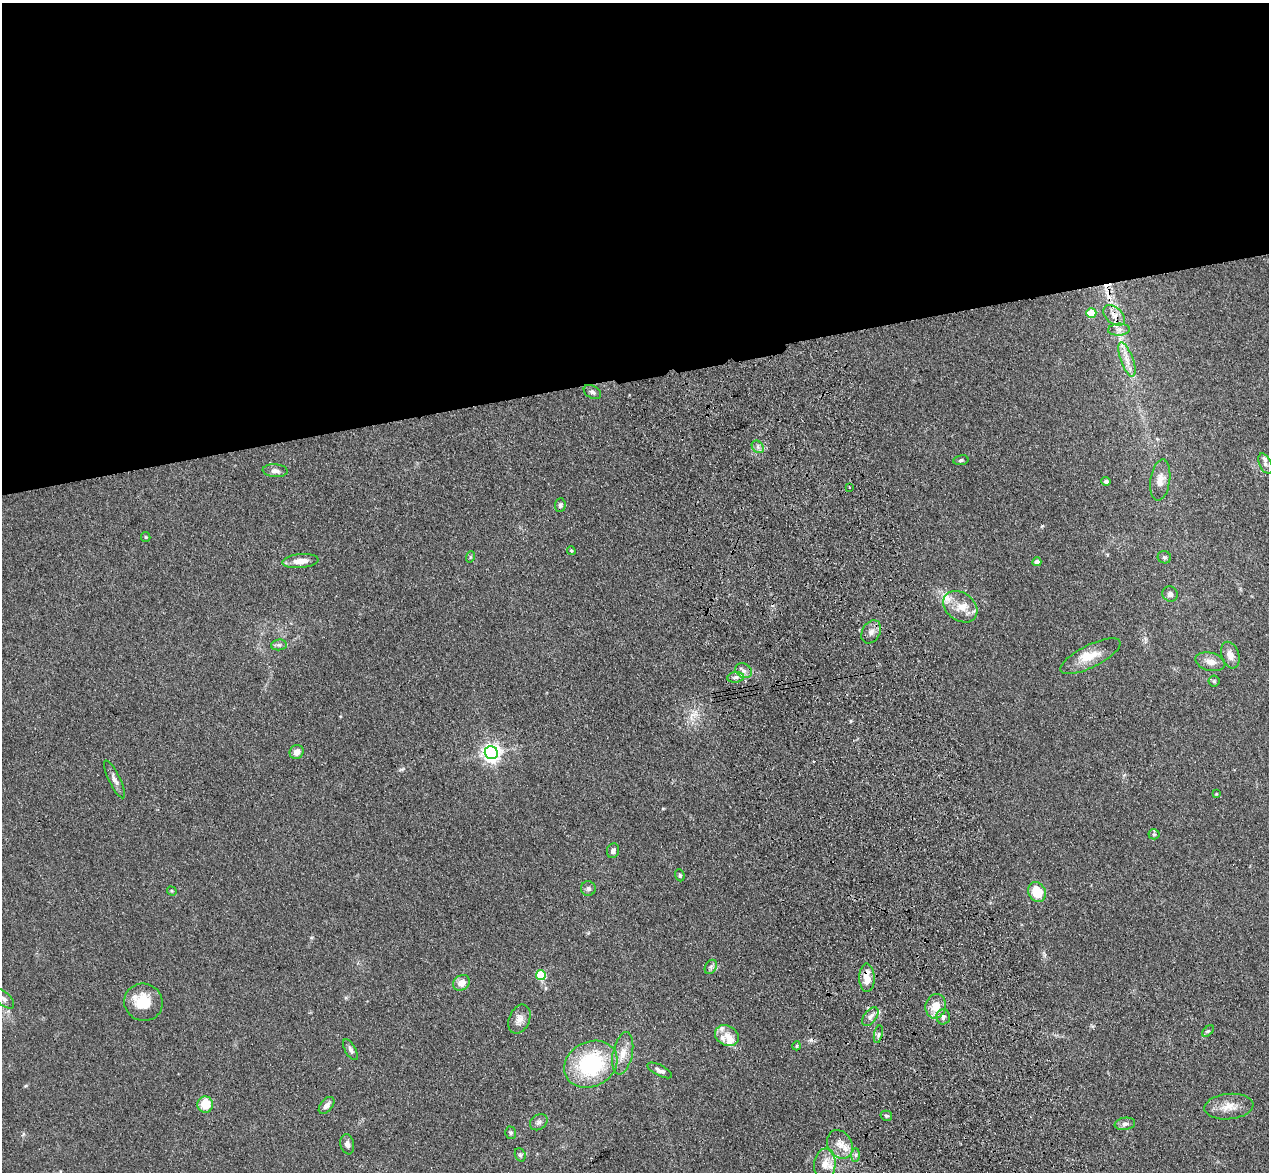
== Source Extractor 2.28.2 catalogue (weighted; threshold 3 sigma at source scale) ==
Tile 2 of 4 x 4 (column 2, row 1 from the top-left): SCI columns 1383-2649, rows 3694-4863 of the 5298 x 5161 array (HDU 1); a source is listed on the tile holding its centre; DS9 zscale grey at full resolution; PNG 1271 x 1174 px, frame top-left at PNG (2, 3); each listed source drawn as its Kron ellipse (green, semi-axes under 4 px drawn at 4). Shown black and unused: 32% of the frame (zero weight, under 3 of 4 exposures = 6% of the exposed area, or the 3 px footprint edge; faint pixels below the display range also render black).
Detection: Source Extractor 2.28.2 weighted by HDU 2 'WHT'; one run over the whole footprint, this tile lists its part. Background 0.0711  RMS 0.0063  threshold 0.0283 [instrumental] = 3 sigma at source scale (4.5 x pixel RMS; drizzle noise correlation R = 1.50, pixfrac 1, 0.05/0.05 arcsec/px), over >= 5 px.
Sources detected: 82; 3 cosmic-ray / hot-pixel residue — neither listed nor drawn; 10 inside a brighter listed object's ellipse — not listed separately; the other 69 listed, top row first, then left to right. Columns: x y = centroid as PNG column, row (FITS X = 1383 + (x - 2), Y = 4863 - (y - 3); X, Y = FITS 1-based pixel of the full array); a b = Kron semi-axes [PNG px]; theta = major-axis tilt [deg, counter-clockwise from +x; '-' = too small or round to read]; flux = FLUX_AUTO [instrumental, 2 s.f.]
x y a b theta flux
1091 313 5 5 - 15
1114 315 12 8 -41 4.7
1119 330 11 6 4 2.7
1127 360 18 6 -70 5.6
592 392 9 6 -32 1.9
758 447 7 5 -47 1.6
961 460 7 5 10 1.1
1265 464 11 6 -65 1.9
275 471 12 6 -4 2.9
1160 480 21 9 82 5.9
1106 481 4 4 - 1.2
849 487 4 2 - 0.53
560 505 7 5 84 1.4
146 537 5 4 - 0.72
571 551 4 3 - 0.79
470 557 6 3 72 0.62
1164 557 7 6 - 1.1
300 561 18 7 4 6.3
1037 562 4 4 - 4.5
1170 594 8 7 - 2.3
960 607 18 14 -37 9.4
871 632 12 9 61 3.5
279 645 8 5 6 1.5
1230 655 14 9 -72 4.7
1090 656 33 11 27 11
1210 662 15 9 -14 5.2
744 671 9 7 -29 2.8
736 677 8 5 7 1.9
1214 681 5 5 - 0.97
297 752 7 6 - 3.9
491 752 6 6 - 260
115 779 21 5 -64 3.1
1216 794 3 3 - 0.47
1154 834 5 5 - 0.93
613 851 7 6 - 1.8
680 875 6 4 -70 0.91
588 888 7 7 - 1.8
172 891 5 4 - 0.68
1037 892 10 8 -66 15
711 967 8 5 60 1.7
541 975 5 5 - 29
867 978 14 7 -88 8.3
462 983 9 7 33 5.8
3 999 13 6 -42 2.9
143 1002 19 18 - 16
936 1006 12 10 78 8.4
870 1017 11 6 51 2.4
943 1017 7 7 - 2.3
519 1019 15 10 66 4.4
1208 1031 7 4 44 0.97
878 1034 9 3 77 1.1
727 1035 12 10 -29 5.3
797 1046 4 4 - 0.77
350 1050 12 5 -61 1.9
623 1053 21 10 78 7.6
591 1064 27 22 27 56
660 1070 13 5 -27 2.9
205 1104 8 7 - 12
327 1105 10 6 49 2.6
1229 1107 24 12 6 8.5
886 1116 6 5 - 1.1
539 1122 9 7 36 2
1125 1124 10 6 8 2.1
511 1133 6 5 - 1.1
347 1144 10 6 -78 2.6
840 1144 15 12 -58 6.4
520 1155 7 5 -69 1.2
856 1155 7 4 89 1.3
825 1164 16 11 84 6.8
Overlapping masked pixels (flux is a lower limit): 1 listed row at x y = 867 978
Isophote crosses this tile's border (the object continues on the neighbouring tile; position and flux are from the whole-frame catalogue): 1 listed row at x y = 3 999